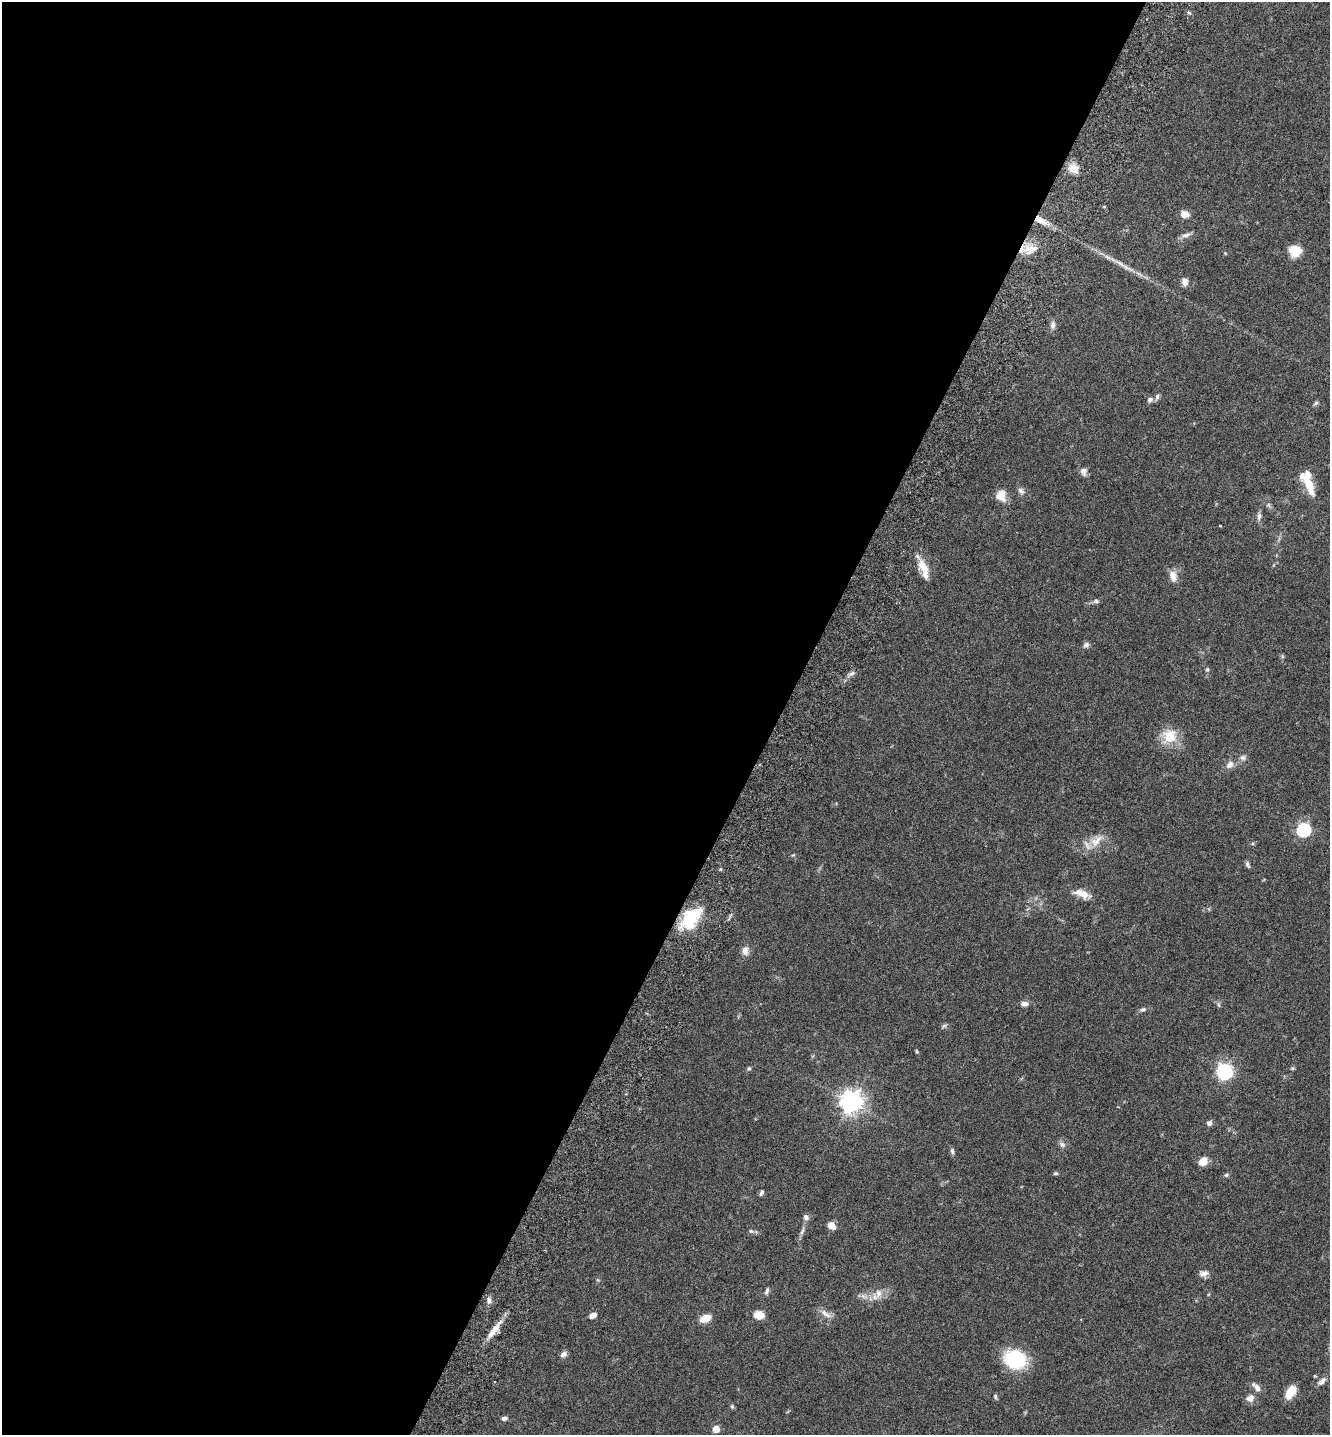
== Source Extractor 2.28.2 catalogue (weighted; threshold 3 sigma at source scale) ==
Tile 5 of 4 x 4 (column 1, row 2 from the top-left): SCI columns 201-1528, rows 2900-4332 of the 5849 x 5796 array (HDU 1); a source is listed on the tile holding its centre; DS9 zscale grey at full resolution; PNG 1332 x 1437 px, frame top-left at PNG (2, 2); no overlay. Shown black and unused: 58% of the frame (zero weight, under 3 of 6 exposures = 3% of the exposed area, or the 3 px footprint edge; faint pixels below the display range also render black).
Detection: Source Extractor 2.28.2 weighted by HDU 2 'WHT'; one run over the whole footprint, this tile lists its part. Background 0.0659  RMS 0.0031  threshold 0.0126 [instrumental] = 3 sigma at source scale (4.09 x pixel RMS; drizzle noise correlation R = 1.36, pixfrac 0.8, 0.05/0.05 arcsec/px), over >= 5 px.
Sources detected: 82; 1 long thin detection or spike segment (spike, bleed or trail) — not listed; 4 inside a brighter listed object's ellipse — not listed separately; the other 77 listed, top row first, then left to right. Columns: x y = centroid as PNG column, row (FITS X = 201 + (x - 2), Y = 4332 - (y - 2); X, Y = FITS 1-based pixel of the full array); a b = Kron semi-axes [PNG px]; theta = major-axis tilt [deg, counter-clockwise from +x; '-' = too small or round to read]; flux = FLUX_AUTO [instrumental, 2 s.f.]
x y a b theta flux
1189 13 6 4 -19 0.4
1073 168 13 11 -34 3.1
1184 214 10 8 -16 2.2
1040 220 19 7 -30 3.6
1186 235 13 5 14 1.2
1031 249 20 13 20 4.4
1295 251 13 12 - 4.9
1225 253 5 4 - 0.25
1127 268 27 5 -28 2.9
1185 282 10 7 89 1.6
1053 325 11 7 85 1.1
1157 397 10 5 75 0.69
1150 400 7 6 - 0.94
1316 403 7 4 36 0.53
1083 471 11 8 -88 1.4
1309 487 25 10 -71 4.9
1021 491 10 7 -47 1.1
1001 496 14 12 -66 3.2
1259 516 11 6 75 0.97
1220 526 3 2 - 0.32
923 566 23 10 -56 4.3
1173 576 15 9 -78 2.4
1096 601 8 6 0 0.74
1086 645 8 6 37 0.9
1282 656 6 4 -49 0.4
1207 669 6 5 - 0.53
852 673 8 5 31 0.86
1169 736 19 18 - 6.7
1243 758 8 7 - 1
1230 765 11 8 48 1.7
1303 830 6 6 - 39
1096 841 24 11 43 4
793 855 6 3 18 0.3
1247 865 9 5 -66 0.62
1080 892 17 10 -5 2.8
691 918 26 15 49 14
745 951 11 8 88 1.8
1025 1004 10 6 3 1.2
1219 1005 6 4 -87 0.47
1143 1009 9 6 24 0.73
944 1026 8 5 27 0.59
917 1051 4 4 - 0.38
749 1068 6 5 - 0.45
1292 1068 6 5 - 0.4
1224 1072 7 7 - 49
851 1102 8 7 - 220
1209 1123 7 6 - 1
1062 1144 10 6 -43 0.9
952 1151 9 5 -76 0.63
1203 1161 9 7 31 3.5
1056 1173 6 4 12 0.49
1226 1175 6 4 43 0.42
761 1193 7 4 63 0.69
806 1217 8 6 -48 0.98
831 1225 7 6 - 3
751 1231 6 6 - 0.58
1204 1273 12 7 0 1.4
767 1291 10 5 69 0.67
879 1293 14 9 79 2.3
863 1296 10 5 -35 1
489 1300 9 5 -79 1
826 1314 18 6 -35 1.8
592 1315 8 5 24 1.7
759 1315 11 9 -8 3.2
705 1318 13 8 20 2.9
494 1330 30 7 54 4
563 1354 8 6 33 1.2
1015 1359 21 17 -12 20
1315 1376 4 3 - 0.27
1322 1381 12 6 40 1.4
1256 1387 15 6 -44 1.6
1290 1392 12 7 58 6.2
995 1396 7 5 -88 0.47
1250 1398 10 9 - 1.7
732 1407 6 5 - 0.45
504 1418 6 5 - 0.83
716 1429 6 6 - 2.9
Overlapping masked pixels (flux is a lower limit): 3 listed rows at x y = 1040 220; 1031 249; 691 918